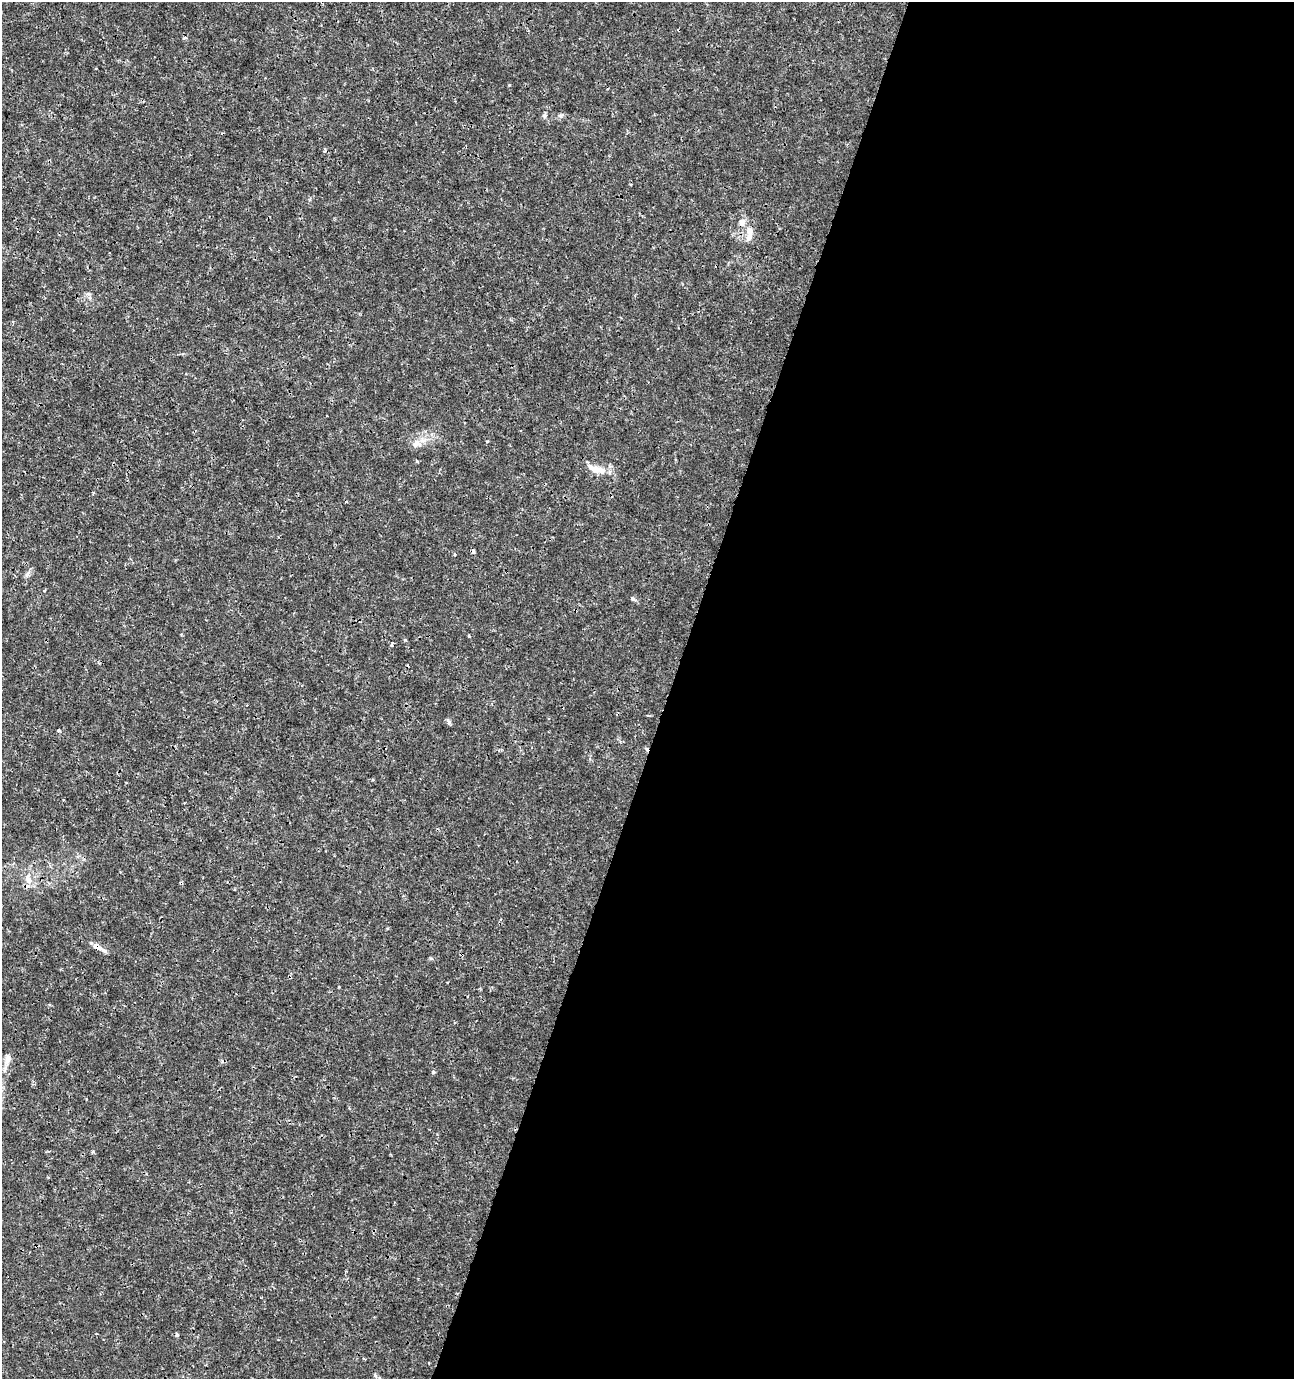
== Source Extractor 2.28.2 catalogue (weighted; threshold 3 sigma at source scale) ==
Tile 12 of 4 x 4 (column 4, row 3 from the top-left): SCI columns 4087-5378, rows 1386-2762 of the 5654 x 5517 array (HDU 1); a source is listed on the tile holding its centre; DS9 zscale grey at full resolution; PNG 1296 x 1381 px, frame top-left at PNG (2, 2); no overlay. Shown black and unused: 48% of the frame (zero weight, under 3 of 4 exposures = <1% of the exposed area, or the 3 px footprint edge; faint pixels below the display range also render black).
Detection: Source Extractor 2.28.2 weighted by HDU 2 'WHT'; one run over the whole footprint, this tile lists its part. Background 0.0017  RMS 0.001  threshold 0.00448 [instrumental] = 3 sigma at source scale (4.5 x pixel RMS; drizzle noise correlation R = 1.50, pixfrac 1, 0.0396/0.0396 arcsec/px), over >= 5 px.
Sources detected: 24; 2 cosmic-ray / hot-pixel residue — not listed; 4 inside a brighter listed object's ellipse — not listed separately; the other 18 listed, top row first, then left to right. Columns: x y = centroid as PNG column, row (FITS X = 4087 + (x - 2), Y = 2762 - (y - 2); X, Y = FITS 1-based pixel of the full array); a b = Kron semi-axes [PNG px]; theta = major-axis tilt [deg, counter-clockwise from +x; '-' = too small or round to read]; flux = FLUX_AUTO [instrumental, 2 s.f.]
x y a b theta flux
561 115 7 4 18 0.19
544 116 6 6 - 0.22
742 222 10 8 -77 0.55
750 231 14 8 -88 0.7
88 294 6 4 18 0.18
416 444 14 10 22 0.79
417 461 5 3 - 0.1
601 470 12 8 -32 0.86
473 551 4 3 - 0.28
455 554 4 3 - 0.11
632 599 6 5 - 0.16
391 645 5 4 - 0.15
58 730 4 3 - 0.12
29 879 17 8 -73 0.9
97 947 16 7 -26 0.67
7 1060 17 8 70 0.68
433 1072 4 4 - 0.18
177 1335 5 4 - 0.18
Overlapping masked pixels (flux is a lower limit): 2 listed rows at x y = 473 551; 97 947
Unlisted compact peaks at least as high as the median listed source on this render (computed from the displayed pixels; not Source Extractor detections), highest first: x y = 449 722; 509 85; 405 640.